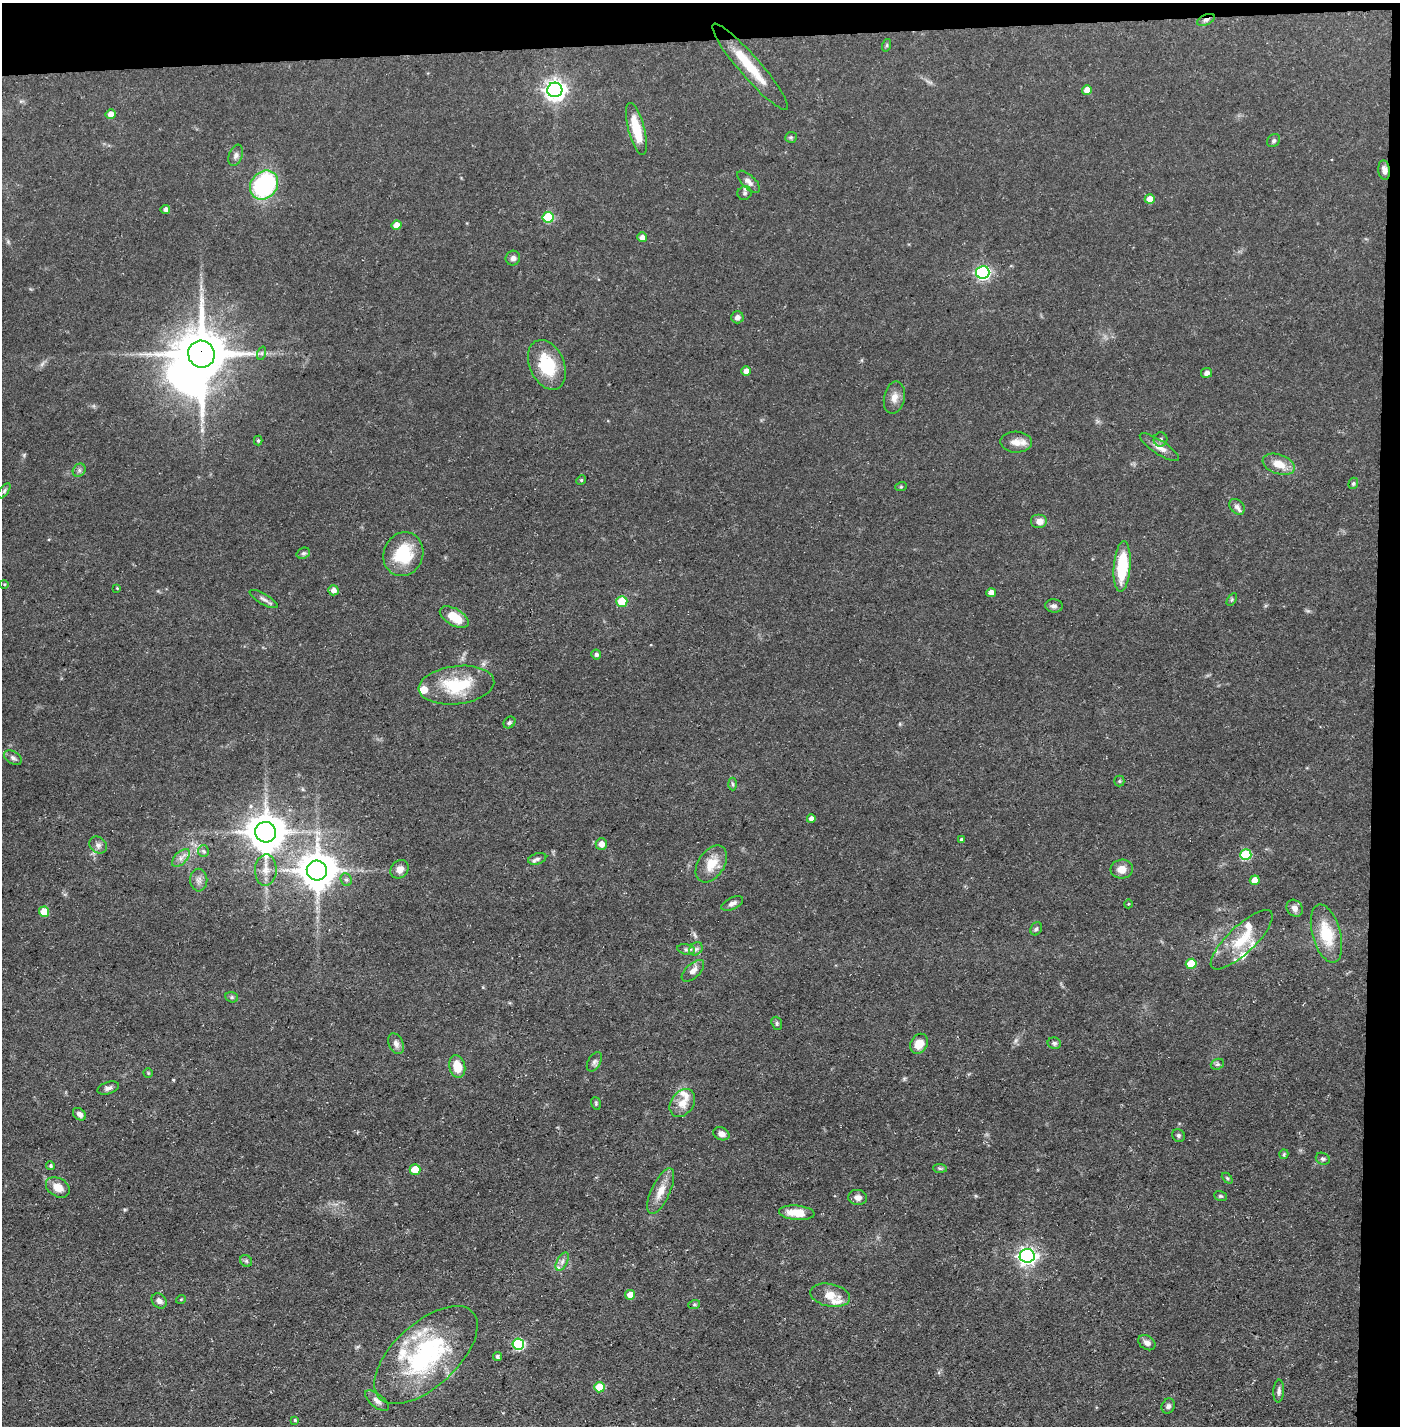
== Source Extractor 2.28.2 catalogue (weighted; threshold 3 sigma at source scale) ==
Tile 3 of 3 x 3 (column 3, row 1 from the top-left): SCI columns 2821-4218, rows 2850-4273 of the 4243 x 4273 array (HDU 1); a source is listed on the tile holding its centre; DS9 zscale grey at full resolution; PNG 1402 x 1428 px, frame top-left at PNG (2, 3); each listed source drawn as its Kron ellipse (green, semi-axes under 4 px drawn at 4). Shown black and unused: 5% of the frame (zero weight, under 3 of 5 exposures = <1% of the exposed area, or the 3 px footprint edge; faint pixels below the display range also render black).
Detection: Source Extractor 2.28.2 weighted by HDU 2 'WHT'; one run over the whole footprint, this tile lists its part. Background 0.0545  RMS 0.004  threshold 0.0181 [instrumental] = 3 sigma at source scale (4.5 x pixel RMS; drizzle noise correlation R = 1.50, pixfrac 1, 0.05/0.05 arcsec/px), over >= 5 px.
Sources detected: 144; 1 too faint to see at this stretch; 1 inside a brighter object's white glare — neither listed nor drawn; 13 inside a brighter listed object's ellipse — not listed separately; the other 129 listed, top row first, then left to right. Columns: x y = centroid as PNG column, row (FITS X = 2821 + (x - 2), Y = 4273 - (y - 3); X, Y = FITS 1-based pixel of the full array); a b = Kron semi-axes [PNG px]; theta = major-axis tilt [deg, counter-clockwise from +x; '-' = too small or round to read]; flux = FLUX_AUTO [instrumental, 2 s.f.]
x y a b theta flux
1206 20 9 5 24 1.4
887 45 6 4 72 0.48
750 67 56 10 -49 13
555 90 7 7 - 230
1087 90 5 5 - 3.8
111 114 5 5 - 3.3
636 129 27 8 -75 12
791 137 6 5 - 0.67
1274 141 7 5 45 0.89
236 155 11 6 69 1.5
1384 170 10 5 -83 2
749 182 14 6 -43 2.1
264 185 15 13 48 53
745 193 7 6 - 0.93
1150 199 5 5 - 4.6
165 209 5 4 - 1.4
548 217 5 5 - 22
397 225 5 4 - 4.1
642 237 5 5 - 1.9
513 258 7 7 - 1.3
983 272 7 6 - 73
737 317 6 6 - 1.5
262 353 7 4 71 0.7
201 354 13 13 - 1800
547 365 26 17 -66 17
746 371 5 4 - 2.4
1206 373 5 5 - 1.5
894 398 16 10 78 3.1
1160 439 7 7 - 0.95
258 441 5 4 - 0.6
1016 442 16 10 -3 3.4
1159 447 23 7 -33 3.3
1279 464 16 9 -19 5.5
79 470 7 6 - 0.96
581 480 5 4 - 0.53
1353 483 6 4 68 0.61
901 487 6 3 19 0.47
4 491 9 4 55 0.86
1237 507 9 6 -47 1.4
1039 521 8 7 - 2.6
303 553 7 5 20 0.77
403 554 22 19 67 17
1122 566 25 8 86 20
4 584 4 3 - 0.34
117 588 4 3 - 0.36
333 590 5 5 - 2.3
991 593 5 4 - 3
263 599 16 5 -30 1.5
1232 599 7 4 59 0.56
622 601 5 5 - 14
1054 606 9 6 -5 1.3
454 617 16 8 -30 8.3
596 655 5 4 - 0.92
456 685 38 19 7 20
509 722 6 5 - 0.82
13 758 9 6 -33 1.2
1119 781 5 5 - 0.53
733 784 6 4 -88 0.64
811 819 4 4 - 2
265 832 10 10 - 1000
961 839 4 3 - 0.58
601 844 6 5 - 3.3
98 845 9 7 -38 1.7
203 851 6 5 - 0.78
1246 855 5 5 - 25
181 858 11 6 43 2.1
537 859 9 5 17 1.2
711 864 20 13 57 7.3
400 869 10 8 47 2.8
1122 869 11 9 10 3.4
266 870 16 11 87 4
317 871 10 10 - 960
199 880 11 8 -89 2
346 880 6 5 - 0.91
1255 880 5 4 - 4
732 903 12 6 26 1.6
1128 904 4 3 - 0.32
1295 908 9 7 -53 2.1
44 912 5 5 - 7.1
1036 929 7 5 60 0.83
1326 934 30 14 -75 13
1242 940 40 13 43 13
686 949 9 5 -11 1
696 949 7 6 - 1.1
1191 964 5 5 - 11
693 971 14 7 43 2.3
232 997 6 5 - 0.7
777 1023 7 5 -70 0.68
1054 1043 7 6 - 0.94
396 1044 11 7 -65 1.9
919 1044 10 8 59 5
594 1062 11 6 61 1.2
1217 1064 7 5 20 0.75
457 1066 11 8 -78 7.1
148 1073 4 4 - 0.42
108 1088 11 6 18 1.4
596 1103 6 4 -72 0.62
682 1103 15 11 54 4.8
79 1114 7 5 -42 1.6
721 1134 8 6 -24 2.3
1178 1135 7 6 - 0.85
1284 1154 5 4 - 0.56
1323 1159 7 5 -23 0.96
51 1166 4 4 - 0.69
940 1168 7 4 -2 0.64
415 1170 5 5 - 8.1
1227 1178 6 4 -45 0.54
58 1187 13 9 -31 4
661 1191 25 9 65 5.3
1220 1196 6 5 - 0.61
858 1197 9 7 -8 2
797 1213 18 7 -5 7.8
1027 1256 7 7 - 150
246 1261 6 5 - 0.81
562 1262 10 5 63 1.5
630 1295 5 5 - 3.9
830 1295 20 11 -11 5.9
181 1299 5 3 - 0.35
159 1301 8 6 -45 1.6
694 1305 6 4 18 0.5
1147 1343 9 7 -35 1.9
518 1344 6 5 - 38
426 1355 64 32 42 60
497 1357 4 4 - 0.9
599 1387 5 5 - 9.2
1279 1391 11 5 85 1.3
377 1401 14 6 -38 2.1
1168 1406 8 6 62 1.3
295 1420 3 3 - 0.49
Overlapping masked pixels (flux is a lower limit): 3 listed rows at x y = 1206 20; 1384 170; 201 354